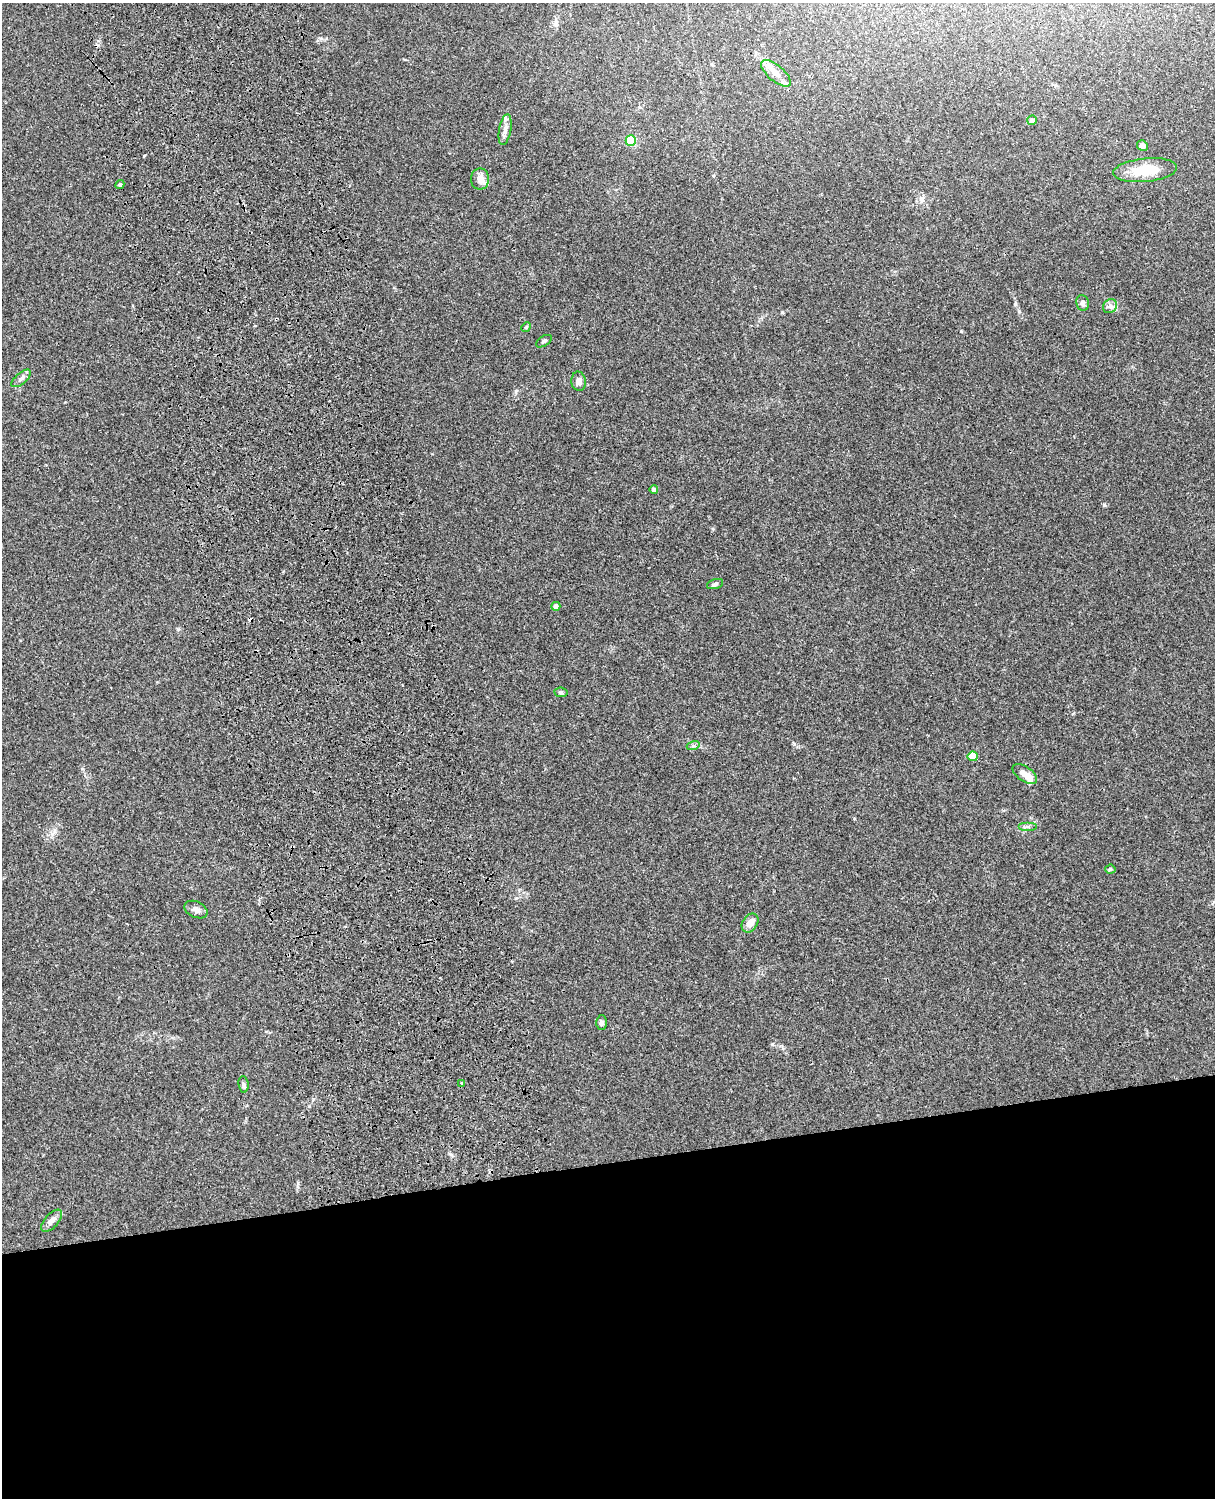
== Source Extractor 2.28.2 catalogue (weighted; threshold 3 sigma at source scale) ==
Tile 11 of 4 x 3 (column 3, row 3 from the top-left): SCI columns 2544-3756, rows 165-1660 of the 5089 x 4928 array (HDU 1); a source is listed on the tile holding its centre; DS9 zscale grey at full resolution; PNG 1217 x 1500 px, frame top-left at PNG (2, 3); each listed source drawn as its Kron ellipse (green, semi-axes under 4 px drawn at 4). Shown black and unused: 23% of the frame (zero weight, under 3 of 4 exposures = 6% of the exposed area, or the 3 px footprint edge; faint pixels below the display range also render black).
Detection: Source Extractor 2.28.2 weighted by HDU 2 'WHT'; one run over the whole footprint, this tile lists its part. Background 0.134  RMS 0.0069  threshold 0.0312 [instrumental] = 3 sigma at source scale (4.5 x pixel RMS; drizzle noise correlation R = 1.50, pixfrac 1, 0.05/0.05 arcsec/px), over >= 5 px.
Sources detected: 32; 1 cosmic-ray / hot-pixel residue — neither listed nor drawn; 2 inside a brighter listed object's ellipse — not listed separately; the other 29 listed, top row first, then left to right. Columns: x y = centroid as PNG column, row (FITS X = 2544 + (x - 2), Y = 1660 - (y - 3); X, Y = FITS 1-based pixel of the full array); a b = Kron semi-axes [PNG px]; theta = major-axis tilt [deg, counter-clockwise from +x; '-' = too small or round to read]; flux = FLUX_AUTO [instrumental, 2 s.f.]
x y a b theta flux
776 73 18 8 -41 6.1
1032 120 5 4 - 3.2
505 130 15 6 80 4.2
631 140 5 5 - 46
1142 145 5 5 - 2.8
1145 170 32 11 6 20
480 179 10 9 - 6.2
120 185 5 4 - 1.1
1083 303 8 6 -81 2.2
1110 306 7 6 - 2.2
526 327 5 4 - 0.78
544 341 8 5 33 1.5
21 378 12 5 41 2.5
579 381 9 7 -85 3.6
654 489 4 4 - 2.4
715 584 8 4 17 1.4
556 606 4 4 - 3.4
561 692 7 4 -7 1.1
693 746 6 4 17 1.2
973 756 5 5 - 19
1025 774 14 7 -35 6.2
1028 827 9 4 0 1.8
1110 869 5 4 - 1
196 910 12 8 -25 3.4
750 923 10 7 56 5.6
602 1023 7 5 -88 1.8
462 1083 4 3 - 0.8
243 1084 8 5 -83 1.5
51 1221 13 7 48 3.7
Unlisted compact peaks at least as high as the median listed source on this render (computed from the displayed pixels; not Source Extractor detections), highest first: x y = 1104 505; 782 312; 961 331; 794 744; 1015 304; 178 629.